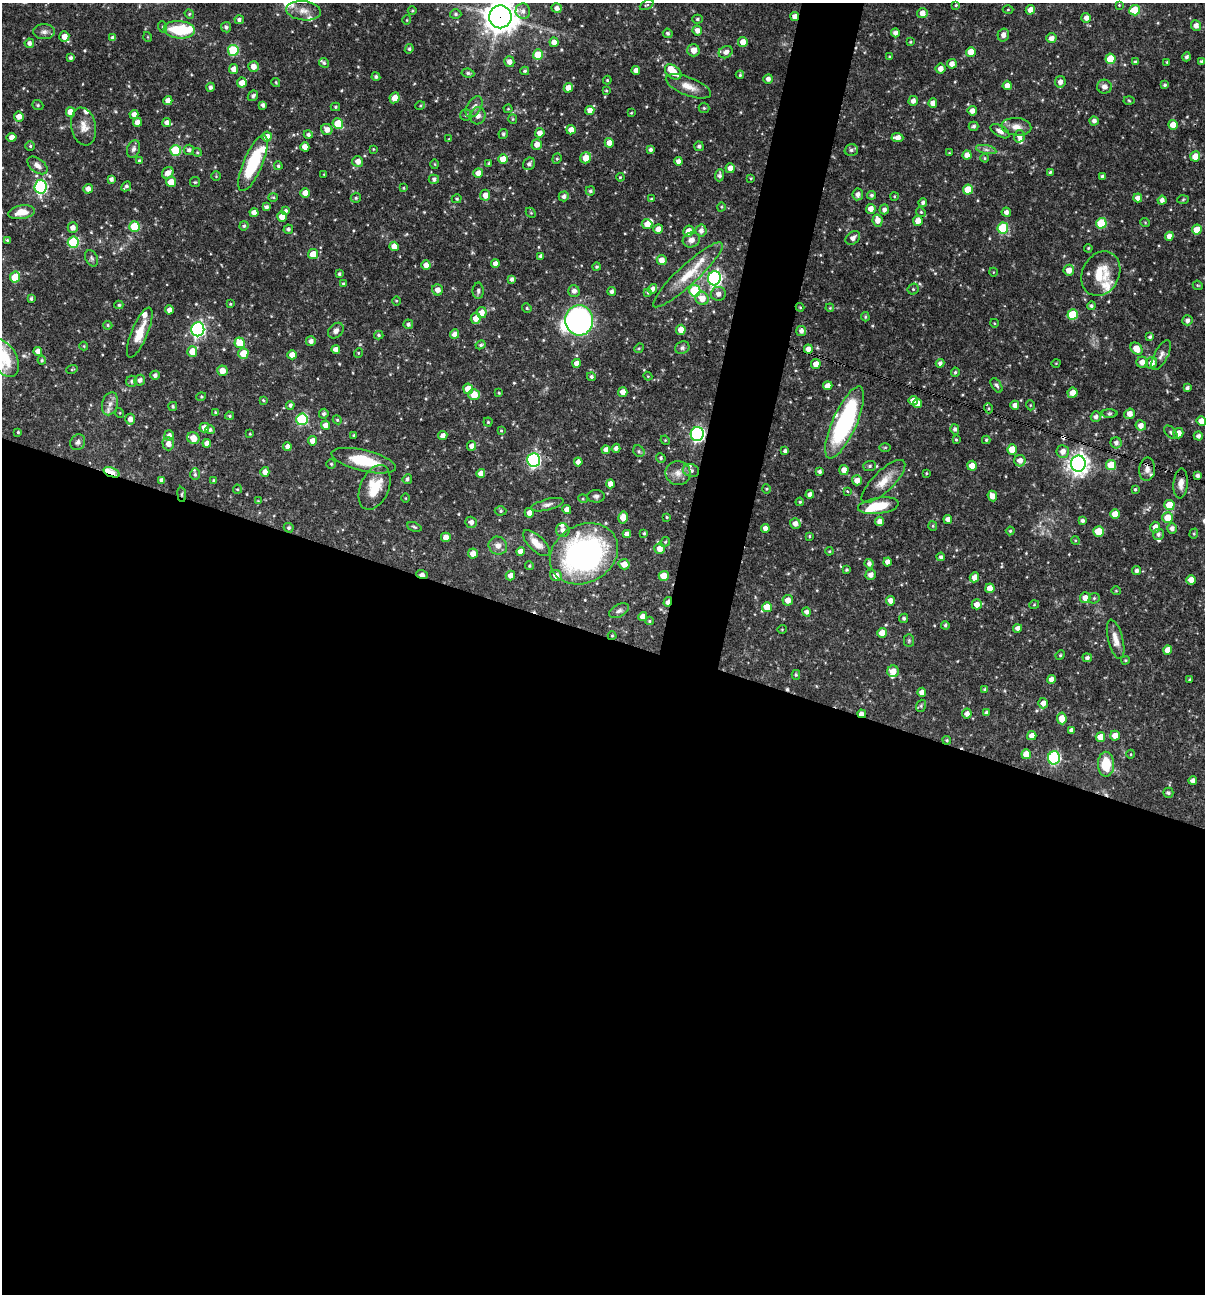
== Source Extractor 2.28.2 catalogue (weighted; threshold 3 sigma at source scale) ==
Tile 14 of 4 x 4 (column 2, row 4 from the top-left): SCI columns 1453-2655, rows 1-1292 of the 5186 x 5169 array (HDU 1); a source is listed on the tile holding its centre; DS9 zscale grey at full resolution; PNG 1207 x 1296 px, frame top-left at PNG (2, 3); each listed source drawn as its Kron ellipse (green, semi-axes under 4 px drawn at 4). Shown black and unused: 54% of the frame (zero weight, under 3 of 4 exposures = <1% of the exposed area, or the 3 px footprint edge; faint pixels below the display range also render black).
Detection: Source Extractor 2.28.2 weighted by HDU 2 'WHT'; one run over the whole footprint, this tile lists its part. Background 0.0662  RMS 0.0035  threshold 0.0158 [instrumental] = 3 sigma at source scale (4.5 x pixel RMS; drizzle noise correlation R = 1.50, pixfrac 1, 0.05/0.05 arcsec/px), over >= 5 px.
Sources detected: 536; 1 inside a brighter object's white glare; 4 cosmic-ray / hot-pixel residue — neither listed nor drawn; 22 inside a brighter listed object's ellipse — not listed separately; of the other 509, all 500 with FLUX_AUTO >= 0.261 (the completeness limit of this list) listed and drawn (9 fainter detections not listed), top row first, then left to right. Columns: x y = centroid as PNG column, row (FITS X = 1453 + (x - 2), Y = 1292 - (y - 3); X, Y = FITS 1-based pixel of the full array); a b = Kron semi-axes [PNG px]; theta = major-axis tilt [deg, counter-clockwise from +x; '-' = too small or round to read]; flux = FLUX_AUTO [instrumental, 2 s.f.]
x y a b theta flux
647 5 7 3 25 0.39
956 5 4 4 - 0.37
1119 5 4 3 - 0.28
557 8 5 4 - 1.5
1008 9 5 3 - 0.33
1030 10 5 4 - 2.3
1135 10 5 5 - 11
303 11 17 9 -6 3.2
412 11 4 3 - 0.33
523 11 8 7 - 1.6
922 13 5 5 - 2.4
189 14 5 4 - 0.48
456 14 6 4 -3 0.63
795 16 4 4 - 2.5
500 17 11 11 - 500
1086 18 5 4 - 1.9
697 19 5 4 - 0.57
239 20 4 4 - 0.99
407 20 5 3 - 0.27
1196 26 5 5 - 1.8
163 27 6 4 -70 0.44
226 27 5 5 - 0.75
179 30 16 8 -5 14
697 30 5 4 - 2
44 32 11 7 0 1.5
668 33 5 4 - 0.66
895 33 4 4 - 1.2
1003 35 6 5 - 1.8
64 36 5 5 - 2.5
148 37 5 3 - 0.27
113 38 4 4 - 1.3
1051 38 5 4 - 1.9
554 42 5 4 - 2.2
743 42 5 4 - 2.8
910 42 3 3 - 0.31
29 43 5 4 - 1.1
409 49 5 4 - 0.51
233 50 5 5 - 18
693 50 6 6 - 2.8
726 52 7 6 - 1.6
971 52 5 5 - 4.9
538 55 5 5 - 7.9
889 57 3 3 - 0.38
1187 57 4 4 - 0.84
71 58 4 3 - 0.83
1110 59 5 5 - 8.9
1201 61 4 3 - 0.44
509 62 5 5 - 1.8
1135 62 4 3 - 0.73
1167 62 3 3 - 0.35
324 63 5 4 - 0.58
952 64 5 4 - 2.2
253 67 5 5 - 2.5
234 69 5 4 - 2.3
941 69 5 5 - 2.1
636 70 4 4 - 2
525 71 4 4 - 0.5
673 72 9 6 -39 5.5
468 73 6 4 -8 0.81
740 75 4 3 - 0.45
376 77 4 3 - 0.87
768 79 5 4 - 1.3
607 80 4 4 - 0.38
276 82 4 4 - 0.36
1060 82 6 5 - 1.9
242 83 5 5 - 2.8
1007 85 5 4 - 2.3
1165 85 3 3 - 0.59
688 86 24 9 -21 4.1
210 87 4 4 - 0.93
1104 87 7 7 - 1.7
568 88 5 4 - 2.9
606 90 4 3 - 0.34
253 96 6 4 45 0.83
394 98 5 5 - 3
1129 100 5 3 - 0.36
168 101 4 4 - 2.4
913 101 5 4 - 1.6
933 103 5 4 - 2.8
38 105 6 4 -21 0.51
263 105 4 4 - 1.1
420 106 5 3 - 0.33
335 107 5 4 - 0.45
474 107 12 7 59 1.8
704 108 5 5 - 0.53
508 109 4 4 - 0.33
590 110 4 4 - 2.4
972 111 5 4 - 2.2
70 112 5 4 - 3.6
631 113 4 3 - 0.34
134 114 4 4 - 1.9
466 115 5 5 - 0.63
19 116 5 5 - 2.3
478 116 9 7 74 1.8
513 119 5 4 - 0.41
1094 121 4 4 - 1.2
137 122 4 4 - 2.3
167 123 4 4 - 1.6
338 123 5 5 - 8.1
1173 125 5 4 - 3.7
974 126 5 4 - 0.76
84 127 19 12 -79 3.6
1016 127 15 9 -4 3
327 130 6 5 - 2.4
571 130 5 4 - 2.3
1000 131 10 5 -31 1.9
540 133 5 4 - 2.2
308 134 4 4 - 0.87
503 134 5 4 - 0.62
1019 136 6 5 - 1.6
12 137 5 4 - 2
267 137 5 5 - 3.1
897 138 6 4 -2 2.5
449 139 4 3 - 0.29
609 143 5 4 - 2.3
537 144 5 5 - 2.5
30 146 5 4 - 0.53
699 146 5 5 - 0.76
305 147 4 4 - 3.1
134 149 9 6 70 1.2
373 149 3 3 - 0.26
176 150 5 5 - 19
189 150 5 5 - 0.94
651 150 4 4 - 1
851 150 7 5 15 0.99
986 150 10 4 -11 1
197 152 4 4 - 0.39
949 153 4 3 - 0.28
967 155 5 4 - 2.2
1195 156 5 5 - 4.1
586 158 6 5 - 4.4
985 158 4 4 - 0.38
503 159 5 4 - 4.3
557 159 5 4 - 0.49
139 161 4 4 - 0.58
358 161 5 5 - 2.2
678 161 4 4 - 1.8
253 163 30 9 67 21
435 164 5 3 - 0.32
489 164 4 3 - 0.58
529 164 6 5 - 1
37 165 11 7 -37 1.8
278 166 4 4 - 0.61
730 168 5 4 - 2.7
1050 172 3 3 - 0.44
168 173 6 5 - 2.5
478 173 5 5 - 2.9
324 174 4 3 - 0.26
720 175 6 4 86 1.1
216 176 4 4 - 0.35
1102 176 4 3 - 0.78
620 177 4 3 - 0.34
751 178 4 3 - 0.32
111 179 4 4 - 1.1
434 179 5 4 - 0.92
171 182 5 5 - 4.1
195 182 5 5 - 0.43
126 186 6 3 47 0.79
41 187 7 6 - 46
403 188 3 2 - 0.28
88 189 5 4 - 1.9
968 190 5 5 - 7.3
590 191 5 4 - 0.67
305 193 5 5 - 2.4
858 194 6 5 - 1.4
485 195 5 5 - 2.5
871 195 4 4 - 0.68
564 196 5 5 - 1.2
894 196 4 3 - 0.28
273 197 5 3 - 0.38
356 198 5 5 - 0.61
1138 198 4 4 - 2.1
457 199 5 4 - 0.46
651 199 4 3 - 0.45
1183 199 6 4 3 0.4
1162 200 4 4 - 1.5
923 203 4 4 - 0.83
266 207 4 3 - 1
721 207 5 3 - 0.33
871 209 5 4 - 2.3
884 209 5 4 - 1.2
286 211 4 4 - 0.7
21 212 13 6 9 4.2
921 212 5 4 - 0.47
1006 212 4 4 - 1.4
254 213 4 4 - 2.3
531 213 6 4 -43 0.38
282 217 5 5 - 3.8
878 220 6 5 - 2.5
918 221 5 4 - 2.4
1145 222 5 3 - 0.31
1101 223 5 5 - 13
647 224 5 5 - 2.6
134 226 5 5 - 9.8
244 226 4 4 - 0.58
73 228 5 5 - 1.8
1003 228 5 5 - 21
288 229 5 4 - 0.79
658 229 5 4 - 2.6
1197 230 5 5 - 5.9
688 231 5 5 - 3
701 231 6 5 - 1.7
1169 236 4 4 - 2.2
853 238 8 6 41 1.6
7 240 4 4 - 0.4
691 240 9 7 20 1.9
73 242 5 5 - 22
394 246 4 4 - 3.3
1088 248 4 3 - 0.35
313 254 5 5 - 4.4
541 256 4 4 - 0.83
91 258 8 6 -65 0.82
662 260 5 5 - 2.8
495 264 4 4 - 1.8
426 265 4 4 - 2.4
597 267 4 4 - 0.56
1069 270 5 5 - 2.8
993 272 4 3 - 0.26
339 274 4 3 - 0.53
1101 274 23 18 63 9.6
688 275 46 10 43 10
15 277 5 5 - 11
714 278 7 6 - 81
512 279 4 4 - 1.1
343 284 3 3 - 0.41
1198 285 5 4 - 0.4
652 289 5 4 - 1.5
913 289 6 5 - 0.6
437 290 5 5 - 2
478 291 8 5 -90 0.84
574 291 6 5 - 1.5
612 291 4 4 - 1
695 291 6 5 - 22
648 293 4 4 - 0.46
718 294 7 7 - 1.7
702 298 7 6 - 3.7
31 299 3 3 - 0.63
396 301 5 3 - 0.32
230 304 4 3 - 0.36
119 305 4 4 - 0.51
1091 306 4 4 - 0.69
800 307 4 4 - 0.3
527 308 5 4 - 0.44
830 308 4 3 - 0.32
169 310 4 4 - 1.8
482 312 5 5 - 2.5
1073 314 5 5 - 13
865 317 4 3 - 0.46
476 318 5 5 - 2.9
579 320 15 14 - 99
1187 320 5 5 - 1.3
994 323 4 3 - 0.28
408 324 5 5 - 0.94
108 325 4 4 - 0.45
198 329 7 6 - 77
681 330 5 5 - 3.3
336 331 9 6 46 1.5
801 331 5 5 - 1.3
140 333 27 8 67 5.9
454 334 5 4 - 2.1
379 335 5 4 - 0.56
1150 337 4 4 - 0.68
311 341 5 5 - 1.3
240 343 5 5 - 7.7
480 345 5 4 - 0.61
84 346 4 4 - 0.33
639 348 5 4 - 0.41
682 348 7 6 - 0.9
336 349 4 4 - 1.8
808 349 4 4 - 2.1
1136 349 7 5 -48 4
38 351 4 4 - 2
192 351 5 5 - 5.9
243 353 5 5 - 5.8
358 353 5 3 - 0.32
292 355 4 4 - 2.7
1161 355 16 6 62 1.9
3 358 21 13 -59 12
42 360 4 4 - 0.43
1142 362 5 5 - 2.3
576 363 4 4 - 1.9
940 363 4 4 - 1.1
1056 363 4 3 - 0.26
1151 363 6 5 - 2.6
816 364 5 5 - 2.6
72 369 6 3 19 0.33
222 371 5 5 - 2.8
955 372 4 4 - 0.52
155 375 5 4 - 1.1
648 376 4 4 - 0.32
591 377 4 4 - 0.79
140 380 5 5 - 1.1
132 381 5 5 - 0.86
997 385 8 4 -57 0.86
828 386 5 4 - 2.5
1187 388 4 3 - 0.69
468 389 5 5 - 4.7
623 392 5 4 - 2.3
499 393 3 3 - 0.36
1073 393 5 5 - 2.8
474 395 6 5 - 5.7
201 397 5 3 - 0.35
263 400 3 3 - 0.39
913 401 4 4 - 2.9
917 403 4 4 - 2.1
110 404 11 8 75 2.1
290 405 4 4 - 0.86
1015 405 4 4 - 2
1030 405 5 3 - 0.31
173 406 4 4 - 0.54
988 408 5 3 - 0.34
215 412 3 3 - 0.32
120 413 5 3 - 0.28
324 414 5 4 - 0.82
1109 414 8 4 1 0.58
1129 414 5 5 - 2.6
230 416 4 3 - 0.46
1096 417 5 5 - 1.3
130 419 5 5 - 1.9
302 419 6 5 - 27
337 420 4 4 - 0.44
1201 421 5 4 - 2.8
488 422 4 4 - 0.42
845 422 39 12 66 48
325 425 4 4 - 2
1141 425 5 5 - 2.2
204 428 5 5 - 2.6
955 429 5 4 - 0.88
210 430 4 4 - 0.77
501 430 3 3 - 0.31
18 432 3 3 - 0.43
1171 432 8 5 -46 0.67
1178 433 5 5 - 2.7
250 434 3 2 - 0.28
697 434 7 6 - 70
169 435 5 5 - 1.4
354 435 4 3 - 0.52
443 436 4 4 - 1.6
1198 436 4 4 - 1.3
193 438 6 5 - 4.3
665 440 5 4 - 0.33
956 440 4 3 - 0.39
986 440 4 4 - 0.47
312 441 5 4 - 2.2
78 442 8 7 - 1.1
207 443 4 4 - 1.9
1116 443 5 5 - 1.3
168 444 6 6 - 2
287 446 4 4 - 1.4
472 446 5 4 - 1.8
885 447 6 4 1 0.4
616 448 4 4 - 1.3
1012 449 5 5 - 6.3
606 450 4 4 - 1.7
639 451 6 5 - 0.57
785 451 4 4 - 0.94
1063 452 6 6 - 2.4
661 458 5 4 - 0.56
533 460 7 6 - 60
364 461 33 10 -13 13
1020 461 6 5 - 2.2
578 462 4 4 - 1.8
331 464 5 4 - 0.5
1078 464 8 7 - 210
1111 465 5 5 - 8.4
870 466 6 5 - 0.69
972 466 5 4 - 3.9
1147 469 11 8 85 2.1
691 470 8 6 -15 1.1
844 470 5 4 - 2.5
111 472 8 4 -21 5.5
265 472 5 4 - 2
820 472 4 4 - 0.82
481 473 4 4 - 2.3
678 473 13 12 - 3
926 473 3 3 - 0.33
195 474 6 5 - 0.6
1198 476 4 3 - 0.96
407 479 5 4 - 0.8
162 480 4 4 - 1
857 480 5 5 - 2.6
214 481 4 4 - 0.52
883 481 29 10 44 5.2
1181 483 15 7 86 2.5
610 484 4 4 - 2.3
375 487 23 14 67 8.9
237 489 4 4 - 0.37
767 489 5 3 - 0.35
1135 489 3 3 - 0.48
847 491 4 3 - 0.46
182 494 7 4 -83 0.61
810 494 4 4 - 1.6
596 496 8 6 -1 1
992 496 5 4 - 2.9
406 498 5 3 - 0.28
583 499 5 3 - 0.31
258 501 4 4 - 0.29
800 502 4 3 - 0.44
547 505 16 5 15 1.5
1169 505 5 5 - 6.5
878 506 21 8 8 10
567 509 4 4 - 2.3
501 511 6 4 1 0.56
529 513 5 4 - 2.3
1115 514 5 4 - 4
623 517 6 5 - 3.2
667 517 3 3 - 0.38
1168 518 5 5 - 7.2
948 519 4 4 - 2.2
880 521 5 4 - 2.1
1082 521 4 4 - 0.78
471 522 6 5 - 1.5
795 524 5 5 - 1.8
933 526 5 4 - 0.44
414 527 7 4 -21 0.55
1155 527 5 5 - 2.4
289 528 5 4 - 0.7
765 528 4 4 - 1.8
1172 528 5 5 - 1.4
563 530 7 6 - 1.5
1010 531 4 4 - 0.44
1098 531 5 5 - 7.3
644 533 4 3 - 0.46
627 534 4 4 - 1.6
1158 534 6 5 - 0.94
1194 534 5 4 - 0.42
809 536 3 3 - 0.32
446 537 5 5 - 2.5
1075 540 4 3 - 0.34
665 542 5 4 - 0.45
536 543 17 7 -44 4.2
498 546 9 8 - 2.1
660 548 5 5 - 2.7
520 551 4 4 - 2
829 551 4 3 - 0.34
473 554 5 5 - 2.6
584 554 36 29 29 89
941 557 4 4 - 0.79
887 562 4 4 - 2.2
624 564 5 5 - 2.9
869 564 5 4 - 1.2
529 566 4 4 - 0.44
846 570 3 3 - 0.46
1136 571 4 4 - 0.95
422 574 6 3 -17 2
556 575 6 5 - 2.6
871 575 5 5 - 1.7
510 576 5 4 - 2.3
664 576 5 5 - 4.5
974 577 5 4 - 2.3
1191 580 5 4 - 3.2
990 588 5 4 - 3.2
1116 591 4 4 - 0.35
1085 598 5 5 - 2.6
1094 598 6 5 - 0.5
788 600 5 5 - 2.2
890 601 5 4 - 1.9
668 602 5 3 - 2.1
977 604 5 5 - 2.5
1034 605 5 3 - 0.32
767 607 5 5 - 4.5
619 611 11 6 29 1.1
806 612 5 4 - 1.2
643 617 4 4 - 2.5
904 618 5 4 - 0.69
649 621 4 4 - 0.39
945 625 4 4 - 0.57
1018 628 4 4 - 1.8
782 629 5 3 - 0.26
882 633 5 4 - 3.9
612 636 4 4 - 0.36
1116 639 20 7 -75 3.2
909 641 6 5 - 0.52
1168 650 5 4 - 2.4
1060 655 5 4 - 0.43
1087 658 5 4 - 0.89
1125 660 4 3 - 0.4
893 671 6 5 - 3.1
796 675 5 4 - 0.48
1051 679 4 4 - 1.9
1190 679 3 3 - 0.54
985 689 4 3 - 0.65
922 692 4 4 - 2.3
1043 703 5 4 - 2.2
921 706 6 5 - 0.53
987 713 4 3 - 0.95
862 714 4 3 - 2.1
967 714 5 5 - 1.6
1062 718 6 4 -84 4
1071 730 4 4 - 0.95
1032 736 4 4 - 2.3
1115 736 5 5 - 3.1
1100 737 5 5 - 4.1
947 740 4 3 - 0.46
1026 754 5 5 - 4.7
1131 754 4 3 - 0.27
1054 758 6 6 - 41
1106 764 12 8 -88 9.3
1193 781 4 4 - 1.7
1168 793 5 5 - 0.66
Overlapping masked pixels (flux is a lower limit): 9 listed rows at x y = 795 16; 500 17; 697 434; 111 472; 182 494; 422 574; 668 602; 612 636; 862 714
Isophote crosses this tile's border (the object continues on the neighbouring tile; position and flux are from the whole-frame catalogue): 2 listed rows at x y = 500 17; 3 358